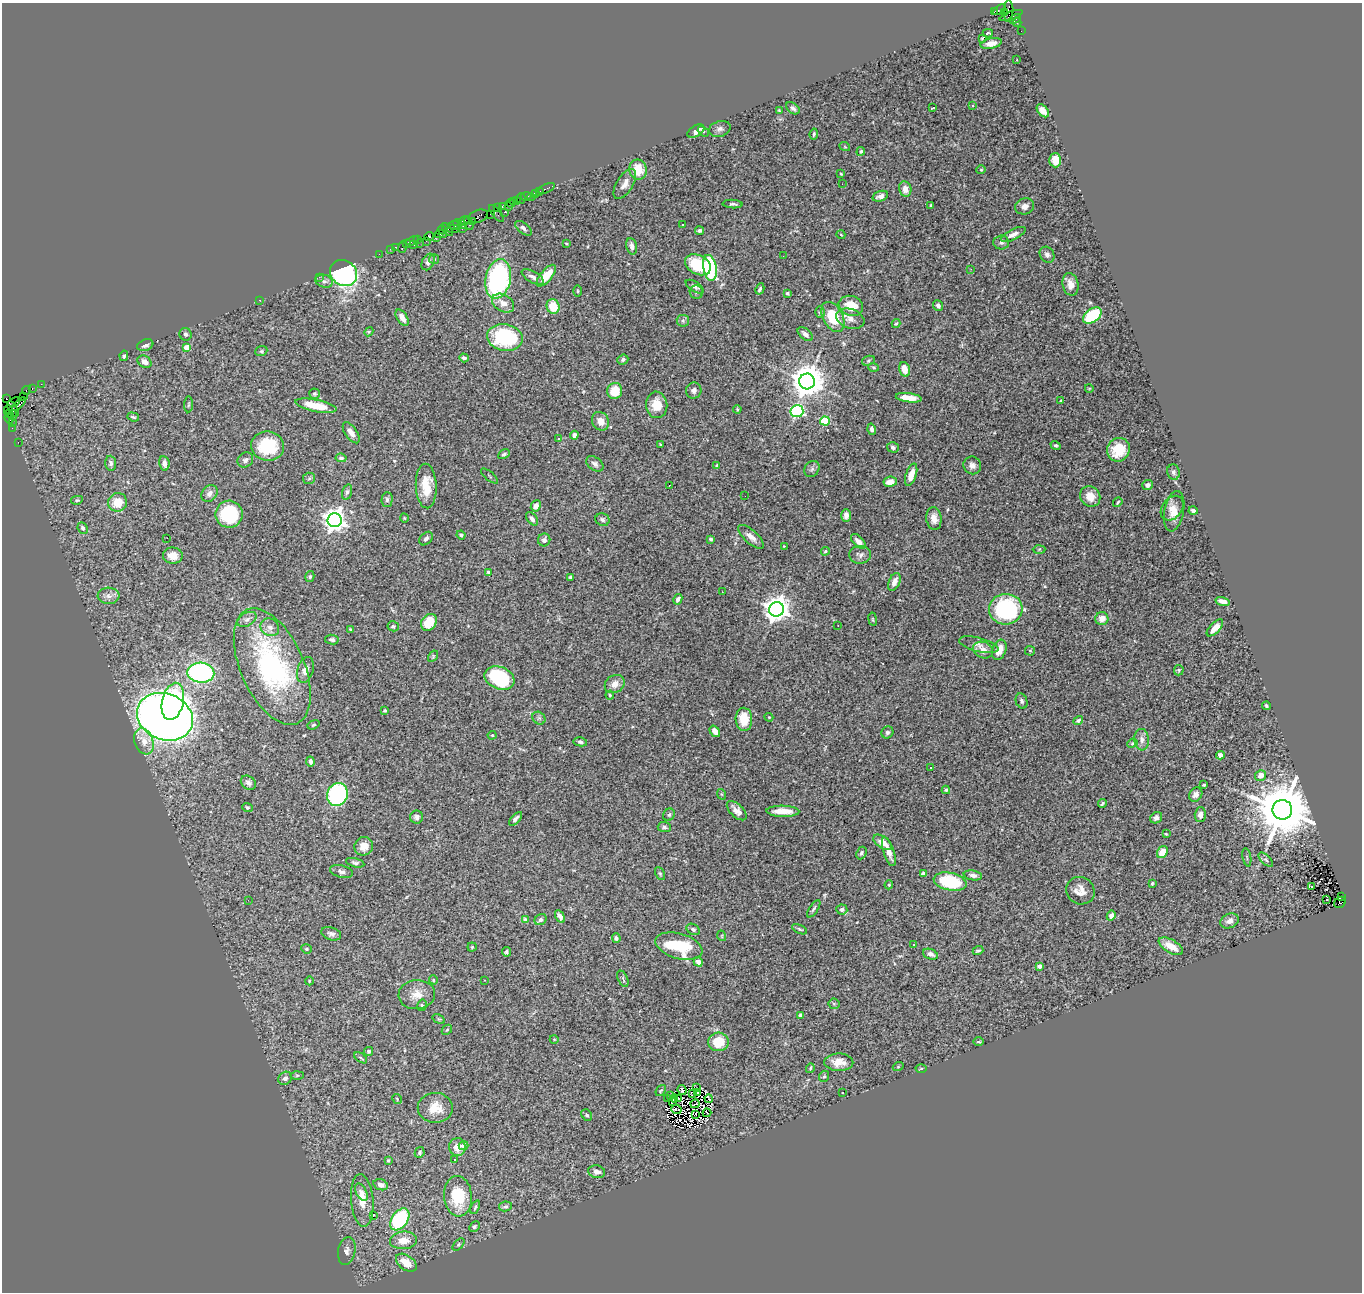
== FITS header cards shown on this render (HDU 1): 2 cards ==
NAXIS1  =                 1360
NAXIS2  =                 1290

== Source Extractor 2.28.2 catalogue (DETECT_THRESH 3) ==
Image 1360 x 1290 px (HDU 1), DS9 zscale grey, 1 PNG px = 1 image px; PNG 1364 x 1294 px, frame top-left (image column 1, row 1290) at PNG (2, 3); each listed source drawn as its Kron ellipse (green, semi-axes under 4 px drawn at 4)
Background 2.84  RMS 0.058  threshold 0.175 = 3 sigma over >= 5 px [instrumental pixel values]
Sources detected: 395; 7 with non-positive FLUX_AUTO (blend fragments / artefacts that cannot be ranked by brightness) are neither listed nor drawn; the other 388 listed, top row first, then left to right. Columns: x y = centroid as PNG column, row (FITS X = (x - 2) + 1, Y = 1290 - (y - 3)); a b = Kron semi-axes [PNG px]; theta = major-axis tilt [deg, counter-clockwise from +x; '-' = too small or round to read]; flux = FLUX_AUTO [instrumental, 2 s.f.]
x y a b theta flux
999 10 7 3 32 230
1008 11 11 5 89 870
994 12 3 2 - 740
1004 12 3 3 - 850
1011 15 12 4 19 880
1015 19 6 4 30 380
1017 23 4 3 - 100
1021 31 2 2 - 43
988 33 5 3 - 4.7
982 38 4 3 - 13
991 43 11 5 12 33
1017 60 3 2 - 6
972 105 3 3 - 11
793 108 7 5 -40 11
933 108 3 3 - 8.5
779 110 3 2 - 2.8
1043 111 7 5 -49 28
720 129 11 7 16 16
696 131 9 5 30 24
703 131 6 4 -41 4.8
814 134 5 3 - 5.7
845 147 5 3 - 3.3
861 151 4 4 - 5.7
1055 160 7 6 - 43
638 170 10 8 -80 83
981 170 4 4 - 3.6
841 174 3 3 - 3.3
625 184 17 8 58 29
842 184 2 2 - 5.5
546 188 9 3 23 190
905 189 8 6 -78 30
539 191 3 2 - 110
536 193 3 3 - 330
526 196 5 4 - 180
880 196 8 5 19 20
531 197 4 3 - 42
521 198 5 3 - 230
517 200 2 2 - 160
513 201 3 3 - 120
510 203 4 2 - 280
733 204 10 4 -4 7.7
931 205 3 3 - 4.2
502 206 3 2 - 160
509 206 4 3 - 260
1025 206 9 8 - 18
497 208 4 3 - 130
504 212 3 2 - 91
497 213 10 3 -52 450
490 214 2 2 - 150
478 216 10 6 19 700
464 221 6 3 27 570
472 221 4 3 - 250
469 223 7 3 -69 750
457 224 5 3 - 400
682 224 3 3 - 14
454 225 6 4 6 380
463 225 4 3 - 200
523 228 10 5 -38 13
454 229 6 2 3 580
462 229 2 2 - 110
442 230 4 3 - 140
447 230 7 3 -52 460
699 231 4 3 - 7.3
441 234 6 2 -3 150
1013 234 13 5 26 22
841 235 4 3 - 3
429 236 5 4 - 570
436 237 2 2 - 230
417 239 3 3 - 140
412 241 6 3 20 360
426 241 3 2 - 110
419 243 2 2 - 44
566 243 3 2 - 3.5
1001 243 8 7 - 12
406 244 4 3 - 200
414 245 3 2 - 85
632 246 8 5 -76 22
396 247 3 2 - 100
402 247 6 3 87 860
390 249 2 2 - 86
379 254 2 2 - 60
1047 255 8 7 - 13
783 256 2 2 - 7.7
434 259 5 5 - 5.4
428 262 9 6 64 17
698 265 14 9 -27 170
710 268 13 6 -81 360
971 269 3 2 - 6.8
344 273 14 12 -39 810
546 276 13 5 50 80
319 277 2 2 - 56
533 277 12 5 -30 18
498 279 20 12 79 750
324 281 9 6 -18 14
1070 284 11 8 -77 33
695 287 10 5 -33 12
760 289 6 3 62 7.2
578 291 5 3 - 4.3
696 292 7 6 - 8.9
787 293 4 3 - 6.2
259 300 2 2 - 25
503 303 12 8 -32 42
553 306 7 6 - 88
851 306 12 10 -21 69
938 306 5 4 - 13
820 312 6 5 - 7
1092 316 10 6 36 240
833 317 16 10 -62 140
402 318 9 5 -56 30
850 319 14 9 -19 26
683 321 6 6 - 7.8
896 324 4 3 - 4.8
369 332 4 4 - 4.3
185 334 6 6 - 8.9
805 334 9 5 -40 18
505 337 18 13 -10 350
145 345 8 5 20 18
187 347 4 4 - 50
261 351 6 5 - 6.2
124 356 5 4 - 7.7
464 358 5 4 - 11
623 359 5 4 - 10
868 361 6 4 19 5.5
145 362 7 5 -33 28
874 367 5 3 - 4.3
905 369 7 5 -74 37
807 381 8 7 - 8400
41 384 2 2 - 57
32 388 3 2 - 76
1089 388 4 3 - 2.9
27 390 4 3 - 300
694 390 8 7 - 15
615 391 8 7 - 74
314 394 5 5 - 5.8
23 397 2 2 - 83
909 398 13 4 -7 53
6 399 3 3 - 80
1061 401 4 3 - 5
14 402 6 3 23 580
19 404 9 4 45 1000
189 404 8 3 85 5.1
657 405 13 10 -82 65
316 406 21 6 -12 110
13 409 9 3 -62 670
737 409 4 4 - 4.4
9 410 4 2 - 96
797 411 6 6 - 520
9 414 4 2 - 180
13 415 5 3 - 330
133 417 6 3 -18 5.2
9 419 6 3 -67 290
600 421 10 8 -60 35
825 421 5 4 - 200
12 422 3 2 - 220
12 428 2 2 - 67
872 429 5 4 - 11
351 433 12 6 -55 26
574 435 4 4 - 18
558 438 3 3 - 9.3
18 442 2 2 - 47
660 444 3 2 - 4
1055 445 5 4 - 7.2
268 446 16 14 -8 190
893 447 6 5 - 9.6
1118 450 12 11 - 92
504 454 6 4 28 7.2
341 458 5 4 - 8.9
245 460 8 7 - 13
111 463 7 5 -86 10
164 463 7 5 -82 20
595 464 9 6 -37 14
972 465 9 8 - 18
717 466 4 3 - 6.7
812 469 8 7 - 11
1173 472 8 6 -75 10
911 475 12 5 71 42
489 476 10 3 -41 4.7
309 478 6 5 - 8.3
890 482 7 5 8 37
669 485 3 2 - 5.3
1147 485 5 5 - 13
426 486 22 10 -87 90
347 492 8 4 75 7.8
210 493 9 7 49 20
745 496 2 2 - 10
1090 497 11 9 -48 42
77 500 6 4 10 7.1
387 500 7 5 89 8.8
118 502 9 9 - 70
1118 502 5 3 - 4.4
536 506 6 5 - 24
1172 508 13 10 52 32
1174 511 20 9 79 44
1193 511 4 3 - 8.4
229 514 13 13 - 230
846 516 6 5 - 18
404 518 4 3 - 2.8
934 518 11 7 -82 31
532 519 8 4 -51 14
335 520 7 7 - 3200
602 520 7 6 - 10
83 528 6 5 - 8.6
461 535 4 3 - 8.8
751 537 16 6 -42 28
167 538 2 2 - 84
426 539 8 5 45 12
711 539 4 3 - 5.8
544 540 6 6 - 16
858 541 9 5 -44 20
784 546 3 2 - 3.1
1039 549 6 4 2 5.5
825 551 4 3 - 5.7
860 555 11 9 1 15
173 556 10 8 -4 38
488 572 3 3 - 7.6
310 576 5 4 - 6
570 577 4 3 - 6.9
894 582 9 5 65 26
722 592 3 2 - 3.2
108 596 11 8 -3 22
678 599 5 4 - 13
1223 601 7 4 -16 28
776 609 7 7 - 4100
1006 609 17 15 5 440
1102 618 6 6 - 34
247 619 10 6 29 16
873 619 7 3 -81 4.5
429 622 9 7 54 83
838 625 3 2 - 3.4
393 626 6 5 - 7.3
270 627 10 8 -38 23
1215 628 11 5 46 34
350 629 4 3 - 4.4
332 640 7 5 -9 11
979 645 20 7 -14 25
983 650 10 8 -24 35
999 650 10 6 70 48
1030 651 5 5 - 4.6
433 656 6 4 58 4.9
272 667 62 31 -66 710
305 670 13 8 73 25
1179 670 5 5 - 5.4
201 673 13 10 -4 670
499 678 15 11 -22 320
615 684 10 8 33 32
610 695 4 4 - 4.6
173 701 19 10 77 430
1022 701 8 5 -69 10
1266 706 4 3 - 5.3
385 711 4 3 - 6.2
165 717 29 23 -22 4100
769 717 4 4 - 3.9
539 718 7 5 -43 8.4
744 719 11 8 -87 100
1078 720 5 4 - 10
313 725 6 4 20 5.3
715 731 6 4 -53 24
887 732 6 5 - 8.2
492 735 4 4 - 4.1
1142 740 11 7 -85 21
144 741 13 9 -71 41
580 742 7 4 -11 8.5
1132 743 5 4 - 5.3
1220 755 4 4 - 19
310 761 5 3 - 11
930 767 3 3 - 9.5
1261 775 6 5 - 32
248 783 8 6 -39 14
1204 785 3 3 - 6.5
946 790 4 4 - 7.5
337 794 12 10 68 640
721 794 5 3 - 3.6
1196 795 7 6 - 16
1102 803 4 2 - 4.7
247 807 5 4 - 4.9
1282 810 10 10 - 30000
737 811 12 6 -44 24
783 811 16 5 -2 55
669 815 6 5 - 7.7
1200 815 7 5 87 21
417 817 6 6 - 16
1156 818 6 5 - 15
515 819 8 4 48 15
664 827 7 5 -3 9
1166 834 3 2 - 3.5
883 842 10 6 -36 43
364 846 9 9 - 38
889 852 15 5 -71 32
1162 852 6 5 - 61
861 853 6 5 - 9.6
1247 857 9 2 -79 4.5
1266 860 9 4 -44 8.1
355 863 9 4 -13 9.6
341 871 12 6 -14 15
660 874 7 4 -63 6
923 874 4 3 - 25
973 875 9 5 -10 15
950 882 17 9 -11 240
1152 883 3 2 - 3.8
889 885 4 4 - 4.2
1312 886 3 3 - 51
1080 891 14 13 - 44
1342 897 4 2 - 480
248 900 3 2 - 7.8
1327 900 3 2 - 16
1340 902 6 5 - 1000
814 909 10 4 57 8.3
842 909 5 5 - 10
560 916 7 4 -60 15
1111 916 5 4 - 19
526 920 4 4 - 35
541 920 6 5 - 11
1229 921 9 7 25 22
693 929 7 5 -32 12
800 929 8 3 -24 5.8
331 934 10 6 -18 14
722 936 5 3 - 3.3
616 938 4 4 - 9.4
914 945 4 2 - 2.4
679 946 24 12 -15 190
1171 946 14 6 -31 55
472 947 4 4 - 4.7
306 949 5 4 - 4.8
978 951 5 3 - 6.5
506 952 5 4 - 8.1
930 954 8 5 -20 15
698 962 5 4 - 17
1039 966 4 4 - 25
623 979 9 4 -65 8.5
433 980 4 4 - 5.2
485 980 3 2 - 3.9
309 981 4 3 - 3
417 995 18 14 6 51
834 1004 5 5 - 5.4
422 1005 6 4 77 6.7
800 1015 4 4 - 9.7
439 1019 7 4 -32 5.3
447 1030 6 4 44 4.9
554 1039 4 3 - 2.7
718 1042 10 9 - 98
979 1042 5 2 - 4.1
369 1051 5 4 - 5.8
361 1058 7 3 -36 5.4
839 1062 14 8 -1 39
898 1067 5 3 - 3.3
810 1068 5 3 - 4.5
921 1068 5 3 - 3.9
297 1075 6 4 2 6.3
824 1076 6 5 - 6.3
285 1078 7 6 - 15
696 1088 2 2 - 5.4
682 1090 5 3 - 0.47
661 1091 6 3 51 4.7
842 1092 2 2 - 3.2
697 1093 3 2 - 2
692 1094 3 2 - 5.7
671 1095 3 2 - 3
674 1098 4 2 - 3.1
678 1098 3 2 - 3.1
397 1099 5 3 - 3.7
668 1099 3 2 - 4.3
709 1099 4 2 - 7.9
673 1102 3 2 - 4.6
695 1104 5 2 - 2
435 1108 17 15 -1 64
676 1109 5 2 - 5.7
707 1113 4 2 - 4.5
696 1114 2 2 - 7.4
587 1115 6 5 - 7.1
464 1146 5 4 - 16
457 1147 9 8 - 33
420 1152 5 4 - 6.2
455 1159 3 3 - 11
388 1160 4 3 - 4.4
597 1172 8 6 -15 18
381 1185 7 5 -18 21
361 1192 9 5 -64 13
458 1196 20 14 -84 160
362 1200 26 11 -85 73
505 1206 6 5 - 9
475 1207 7 4 65 6.5
373 1216 4 2 - 41
400 1219 12 8 55 380
474 1227 6 4 45 6.4
403 1240 13 8 5 52
458 1244 7 4 47 6.5
347 1251 14 8 81 22
406 1263 12 7 -36 77
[7 non-positive-flux detections neither listed nor drawn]